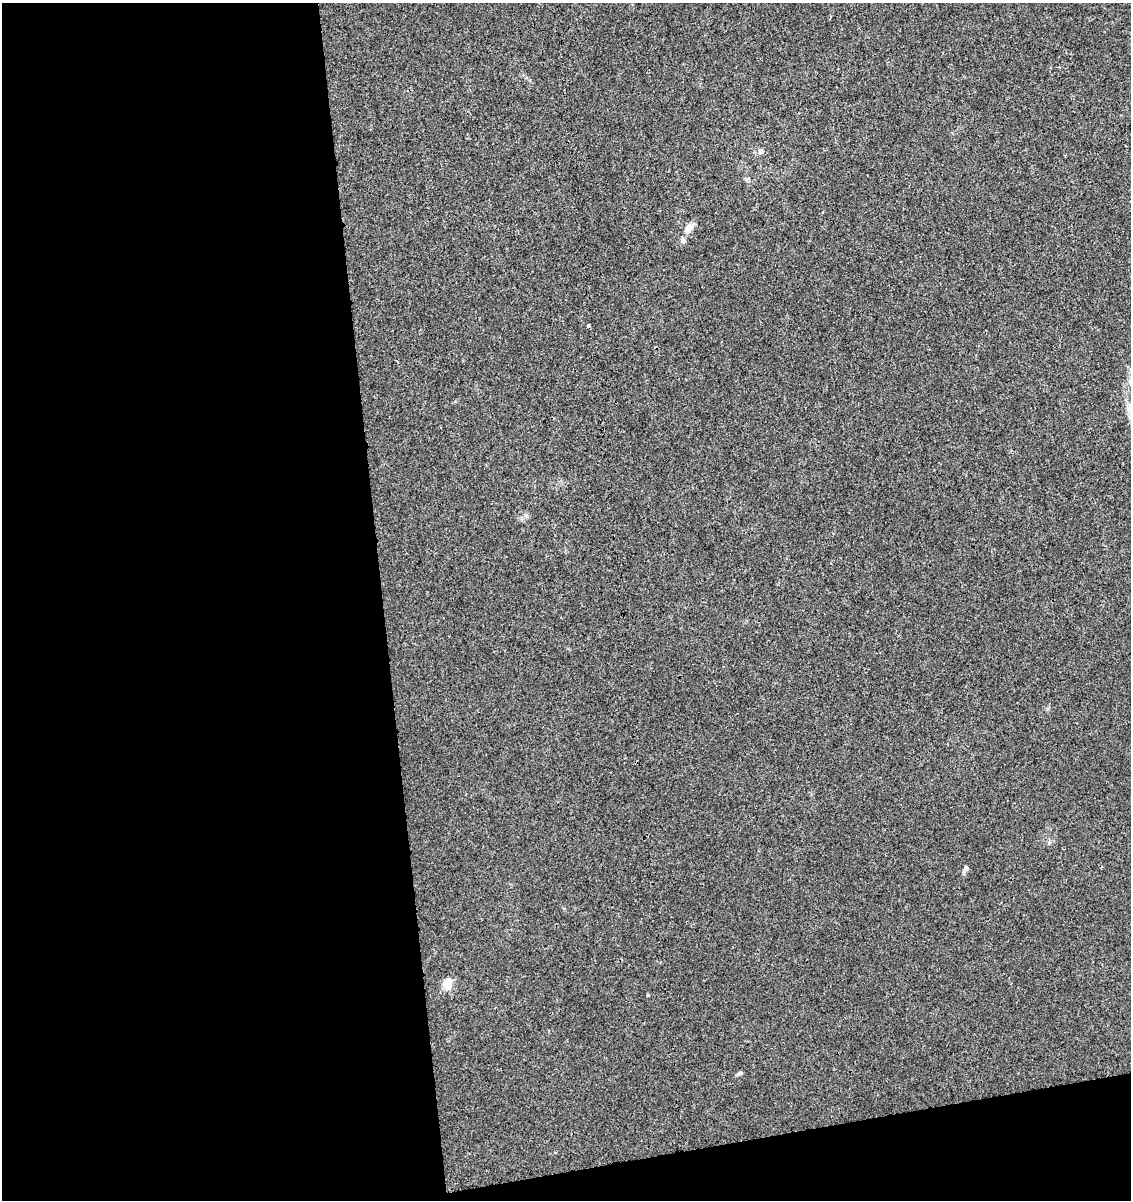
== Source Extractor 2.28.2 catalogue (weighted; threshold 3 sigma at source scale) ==
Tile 13 of 4 x 4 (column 1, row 4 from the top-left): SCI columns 79-1207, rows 58-1255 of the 4626 x 4904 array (HDU 1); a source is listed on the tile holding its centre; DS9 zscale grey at full resolution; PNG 1133 x 1202 px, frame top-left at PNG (2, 3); no overlay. Shown black and unused: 37% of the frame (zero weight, under 3 of 4 exposures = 5% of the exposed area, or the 3 px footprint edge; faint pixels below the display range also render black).
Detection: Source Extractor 2.28.2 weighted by HDU 2 'WHT'; one run over the whole footprint, this tile lists its part. Background 0.00448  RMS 0.0026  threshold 0.0118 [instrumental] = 3 sigma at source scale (4.5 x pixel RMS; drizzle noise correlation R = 1.50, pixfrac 1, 0.0396/0.0396 arcsec/px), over >= 5 px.
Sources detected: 8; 1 inside a brighter listed object's ellipse — not listed separately; the other 7 listed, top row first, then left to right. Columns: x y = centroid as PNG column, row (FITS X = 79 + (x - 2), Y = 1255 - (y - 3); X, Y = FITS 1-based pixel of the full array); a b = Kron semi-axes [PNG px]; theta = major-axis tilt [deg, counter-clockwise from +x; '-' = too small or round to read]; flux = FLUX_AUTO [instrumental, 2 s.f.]
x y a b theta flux
761 152 7 5 22 0.62
688 229 16 8 54 2.2
589 325 3 3 - 0.62
966 869 11 5 42 0.65
447 985 11 7 84 3.7
648 995 4 3 - 0.23
740 1073 7 4 15 0.55